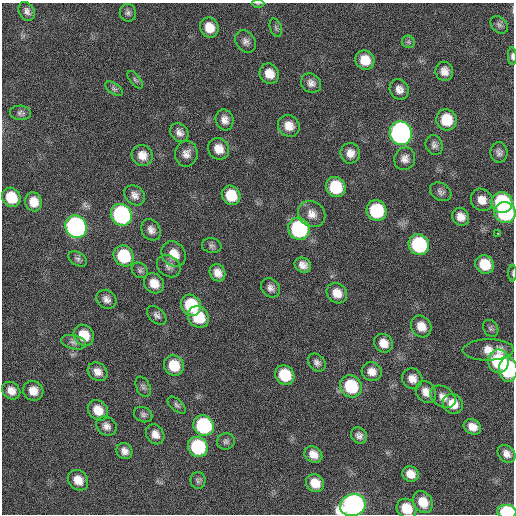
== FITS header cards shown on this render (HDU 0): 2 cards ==
NAXIS1  =                  512 / Axis length
NAXIS2  =                  512 / Axis length

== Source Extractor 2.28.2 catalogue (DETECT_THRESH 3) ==
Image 512 x 512 px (HDU 0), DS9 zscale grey, 1 PNG px = 1 image px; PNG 516 x 516 px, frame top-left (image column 1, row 512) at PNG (2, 3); each listed source drawn as its Kron ellipse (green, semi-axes under 4 px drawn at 4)
Background 115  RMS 11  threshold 34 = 3 sigma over >= 5 px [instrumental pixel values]
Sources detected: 106; all 106 listed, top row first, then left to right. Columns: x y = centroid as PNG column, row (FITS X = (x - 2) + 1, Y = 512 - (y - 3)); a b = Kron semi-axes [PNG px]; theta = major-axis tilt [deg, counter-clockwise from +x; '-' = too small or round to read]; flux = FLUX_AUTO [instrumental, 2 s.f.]
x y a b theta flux
258 4 6 4 1 960
27 11 10 7 -60 3600
128 13 9 8 - 2600
499 25 10 7 -47 2400
209 28 10 9 - 11000
276 28 9 6 -72 1900
246 41 12 9 -52 3900
408 42 7 6 - 1700
512 56 9 4 -89 2100
365 60 10 9 - 14000
444 71 9 9 - 5800
269 74 10 9 - 9600
135 80 10 5 -52 1900
311 83 10 9 - 4400
114 89 10 5 -34 2100
399 89 10 9 - 5400
21 113 10 7 -5 2500
225 120 10 8 -73 5300
446 120 10 10 - 23000
289 126 11 10 - 8900
179 132 10 8 -50 4300
401 133 12 11 - 300000
434 145 10 8 -66 3200
219 149 11 10 - 9300
499 152 10 8 -89 3400
350 153 10 9 - 6400
186 154 13 11 82 5800
142 155 11 10 - 8200
405 159 11 10 - 5000
336 187 10 9 - 32000
441 192 11 8 -31 3200
135 195 11 9 -43 4500
231 195 10 9 - 19000
11 197 10 9 - 21000
482 200 12 10 -51 8200
34 202 9 8 - 10000
502 203 10 10 - 66000
376 211 10 10 - 49000
505 212 11 10 - 83000
312 214 14 12 -38 7800
121 215 11 10 - 140000
461 217 9 8 - 6800
76 227 11 10 - 230000
299 229 11 10 - 97000
151 230 11 9 -57 4700
497 233 3 2 - 9100
419 245 11 10 - 74000
212 246 10 7 -11 2500
174 254 13 11 -53 13000
124 256 11 9 -52 37000
77 259 10 6 -33 2400
485 264 10 9 - 19000
303 265 8 7 - 5100
169 266 13 10 -38 4400
140 270 9 7 -40 2200
217 273 9 7 -61 6200
513 273 8 3 -90 1100
154 283 11 9 -45 9500
270 288 10 8 -48 4000
337 293 11 9 -43 9600
106 299 10 9 - 4400
191 305 11 9 -53 40000
157 315 11 7 -44 3000
198 317 11 10 - 28000
421 326 11 9 -54 9200
491 328 9 7 -56 1900
84 335 11 9 -55 18000
74 342 13 7 -14 3300
383 343 10 8 -42 8500
488 350 25 10 1 11000
499 361 11 10 - 56000
317 362 10 7 -46 3300
174 366 10 9 - 19000
508 369 12 9 -87 58000
98 372 10 8 -35 5900
372 372 10 9 - 6700
285 375 10 9 - 27000
412 379 11 10 - 7000
351 386 11 10 - 42000
143 387 11 6 -65 2400
11 391 10 8 -40 6800
33 391 10 9 - 8300
426 392 12 9 -55 6900
443 397 13 10 -35 6300
453 404 10 9 - 11000
177 405 11 5 -41 2100
98 410 11 9 -45 12000
143 415 9 7 -24 2400
204 425 11 9 -41 83000
106 426 11 9 -35 4400
472 427 9 7 -31 7500
155 434 10 8 -56 6100
359 435 8 7 - 3600
226 441 9 8 - 2600
198 447 10 9 - 61000
124 451 8 7 - 4500
313 454 9 7 -35 7400
507 454 10 8 -44 5300
410 474 8 7 - 7800
78 480 11 9 -47 10000
198 480 8 7 - 2200
315 483 9 8 - 12000
423 502 11 9 -56 13000
353 505 13 11 15 340000
407 508 10 9 - 18000
507 512 9 7 -4 52000
At the frame edge (FLAGS 8, measured only in part): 6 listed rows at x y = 258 4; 512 56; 513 273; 353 505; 407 508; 507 512